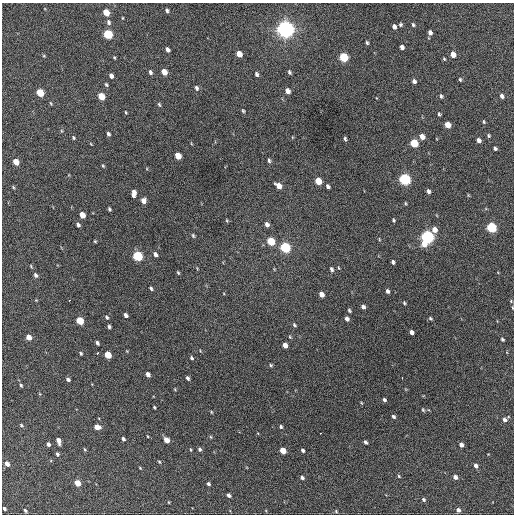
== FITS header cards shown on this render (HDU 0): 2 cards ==
NAXIS1  =                  512 / Axis length
NAXIS2  =                  512 / Axis length

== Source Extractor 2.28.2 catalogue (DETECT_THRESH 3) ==
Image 512 x 512 px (HDU 0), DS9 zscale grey, 1 PNG px = 1 image px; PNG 516 x 516 px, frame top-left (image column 1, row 512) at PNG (2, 3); no overlay
Background 287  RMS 17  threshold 49.7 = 3 sigma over >= 5 px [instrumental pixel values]
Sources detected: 159; all 159 listed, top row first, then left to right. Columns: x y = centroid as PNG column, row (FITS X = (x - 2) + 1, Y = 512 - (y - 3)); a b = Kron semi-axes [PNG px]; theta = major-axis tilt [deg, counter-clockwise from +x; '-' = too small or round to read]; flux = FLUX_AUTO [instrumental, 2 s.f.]
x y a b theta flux
167 11 5 3 - 2400
106 12 5 4 - 22000
122 18 4 3 - 850
109 22 7 5 -76 2900
400 24 5 5 - 1900
413 25 5 4 - 1700
394 27 5 4 - 3500
285 29 6 6 - 840000
430 33 5 4 - 3800
108 34 5 5 - 77000
367 43 4 3 - 1700
402 47 4 4 - 4000
167 50 5 4 - 3700
239 54 5 4 - 12000
453 54 5 4 - 11000
44 56 5 4 - 1100
344 57 5 5 - 73000
114 58 4 3 - 1100
444 59 4 3 - 1200
150 72 5 3 - 2500
164 72 5 4 - 13000
289 72 5 3 - 2000
256 74 6 4 -67 2400
111 76 5 4 - 3700
460 79 5 4 - 1500
414 81 5 4 - 3000
106 84 4 3 - 1600
196 88 6 5 - 2500
287 91 5 4 - 6300
40 93 5 4 - 40000
101 96 5 4 - 24000
441 96 5 4 - 1800
502 96 5 4 - 3200
159 104 6 4 -62 1400
243 111 5 3 - 1400
126 112 4 3 - 940
439 114 4 4 - 1600
484 122 5 4 - 1400
448 125 5 4 - 15000
108 134 4 3 - 2300
488 136 4 4 - 1600
73 137 5 4 - 1500
422 137 5 4 - 9000
345 139 4 3 - 1800
479 140 5 4 - 4200
414 143 5 5 - 44000
91 144 4 3 - 800
495 148 4 3 - 2300
178 156 5 4 - 20000
269 161 5 3 - 2100
16 162 5 4 - 16000
103 166 4 3 - 1200
405 179 6 5 - 190000
318 181 5 4 - 24000
278 186 6 4 -37 9100
328 186 4 3 - 2600
13 187 5 4 - 1200
428 191 5 4 - 2700
134 193 7 4 87 7500
468 195 5 4 - 1100
143 201 5 5 - 6400
405 203 4 4 - 1200
109 209 4 3 - 1600
82 215 5 4 - 14000
227 220 4 3 - 1100
393 220 4 3 - 1500
267 224 6 4 -62 4400
78 225 5 4 - 3000
491 228 5 5 - 100000
435 230 6 5 - 7900
193 236 6 4 -64 1700
427 237 6 5 - 320000
379 239 5 3 - 960
95 241 3 3 - 1200
271 241 5 5 - 44000
424 244 7 6 - 11000
285 247 6 5 - 130000
155 254 5 4 - 3600
138 256 6 5 - 99000
393 262 4 3 - 2700
339 268 6 3 -71 990
331 269 6 4 -66 2400
178 273 5 3 - 1300
35 275 5 4 - 2800
151 288 4 3 - 2000
387 291 4 3 - 2900
321 294 5 4 - 7000
36 300 4 3 - 880
69 300 3 2 - 2700
404 303 4 3 - 1300
363 307 4 4 - 3600
512 308 5 2 - 900
349 310 5 3 - 1700
126 315 4 3 - 3900
107 317 5 4 - 2000
430 318 5 4 - 1500
347 319 5 4 - 3900
80 321 5 4 - 38000
294 325 5 3 - 1500
109 327 4 3 - 2100
411 332 4 4 - 4000
29 337 5 4 - 11000
290 337 5 3 - 1100
502 339 4 3 - 2000
97 343 4 3 - 2700
285 345 5 4 - 7100
127 351 4 4 - 850
81 353 4 3 - 1600
97 353 3 2 - 2700
108 355 5 4 - 26000
191 358 4 4 - 1600
271 365 5 4 - 1500
148 374 5 4 - 5500
188 378 4 3 - 2300
402 378 3 2 - 2500
68 380 4 3 - 2800
21 385 5 3 - 1600
175 389 4 3 - 1000
384 400 4 3 - 2200
361 403 4 3 - 970
154 407 3 3 - 1300
423 410 5 4 - 1400
211 412 4 3 - 950
393 416 4 3 - 2200
505 420 5 5 - 4200
21 425 5 4 - 1500
97 427 5 4 - 9900
281 427 4 4 - 1800
320 433 2 2 - 3600
147 436 3 2 - 770
211 437 5 3 - 1000
123 439 4 3 - 2500
166 440 5 4 - 14000
59 441 6 4 -76 6800
365 442 4 3 - 2500
48 444 4 3 - 2900
461 445 4 4 - 5100
85 449 5 3 - 1200
190 449 5 2 - 1000
199 449 4 4 - 2200
303 450 4 3 - 2300
283 451 5 4 - 19000
57 454 4 3 - 2300
159 462 4 3 - 1200
7 464 4 4 - 7300
476 466 5 4 - 4200
140 468 4 3 - 920
399 476 5 4 - 1500
302 477 4 4 - 2800
455 477 5 4 - 5000
77 483 5 4 - 17000
208 484 4 3 - 2100
229 495 4 3 - 3200
423 499 5 4 - 2000
168 502 4 2 - 750
4 508 4 3 - 2100
458 510 4 4 - 4400
25 511 4 3 - 1900
336 511 5 4 - 1300
At the frame edge (FLAGS 8, measured only in part): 1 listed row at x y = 512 308